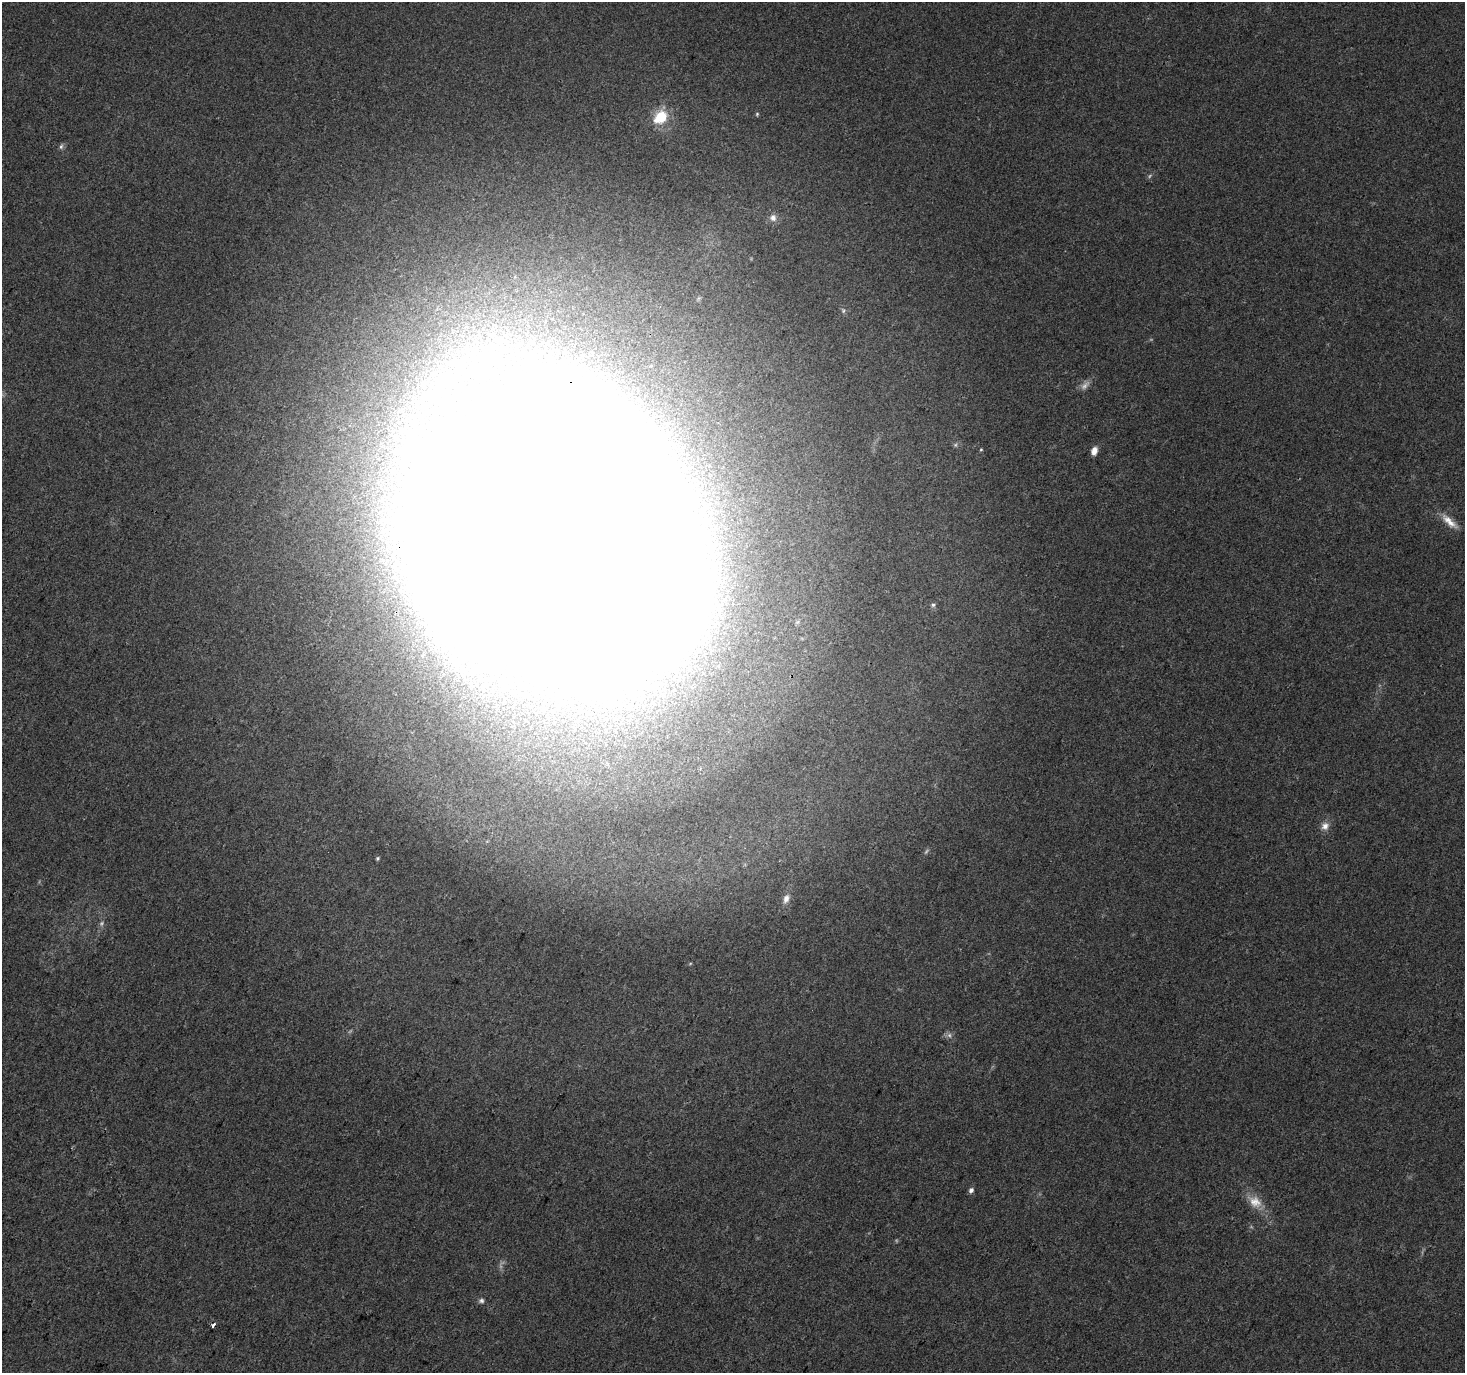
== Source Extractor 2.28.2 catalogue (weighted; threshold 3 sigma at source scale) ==
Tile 7 of 4 x 4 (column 3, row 2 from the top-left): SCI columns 2940-4402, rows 3004-4374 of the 5868 x 5942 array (HDU 1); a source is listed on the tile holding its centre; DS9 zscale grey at full resolution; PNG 1467 x 1375 px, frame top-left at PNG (2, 2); no overlay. Shown black and unused: <1% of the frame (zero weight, under 3 of 4 exposures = <1% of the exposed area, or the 3 px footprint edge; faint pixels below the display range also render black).
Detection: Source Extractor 2.28.2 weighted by HDU 2 'WHT'; one run over the whole footprint, this tile lists its part. Background 0.0383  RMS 0.0041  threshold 0.0185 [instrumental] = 3 sigma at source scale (4.5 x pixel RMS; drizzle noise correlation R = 1.50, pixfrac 1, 0.0396/0.0396 arcsec/px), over >= 5 px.
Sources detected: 25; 6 too faint to see at this stretch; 1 inside a brighter object's white glare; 1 cosmic-ray / hot-pixel residue — not listed; the other 17 listed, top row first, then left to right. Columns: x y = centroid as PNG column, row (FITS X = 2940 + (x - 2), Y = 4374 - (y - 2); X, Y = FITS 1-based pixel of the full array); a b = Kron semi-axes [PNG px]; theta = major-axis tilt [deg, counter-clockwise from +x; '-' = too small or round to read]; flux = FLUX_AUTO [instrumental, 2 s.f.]
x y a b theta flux
757 114 5 4 - 0.52
661 117 8 7 - 21
61 146 8 5 63 0.98
773 218 10 9 - 2.5
843 311 7 5 -72 0.85
955 445 6 5 - 0.7
981 449 5 3 - 0.38
1094 451 8 6 74 3.1
1449 521 27 8 -42 5.2
575 537 127 95 -62 10000
933 605 6 5 - 0.87
1325 826 11 10 - 2.9
378 858 5 4 - 0.63
786 899 12 7 68 2.7
971 1190 6 5 - 1.5
1255 1202 22 14 -34 6.7
481 1301 7 6 - 1.1
Overlapping masked pixels (flux is a lower limit): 1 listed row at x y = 575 537